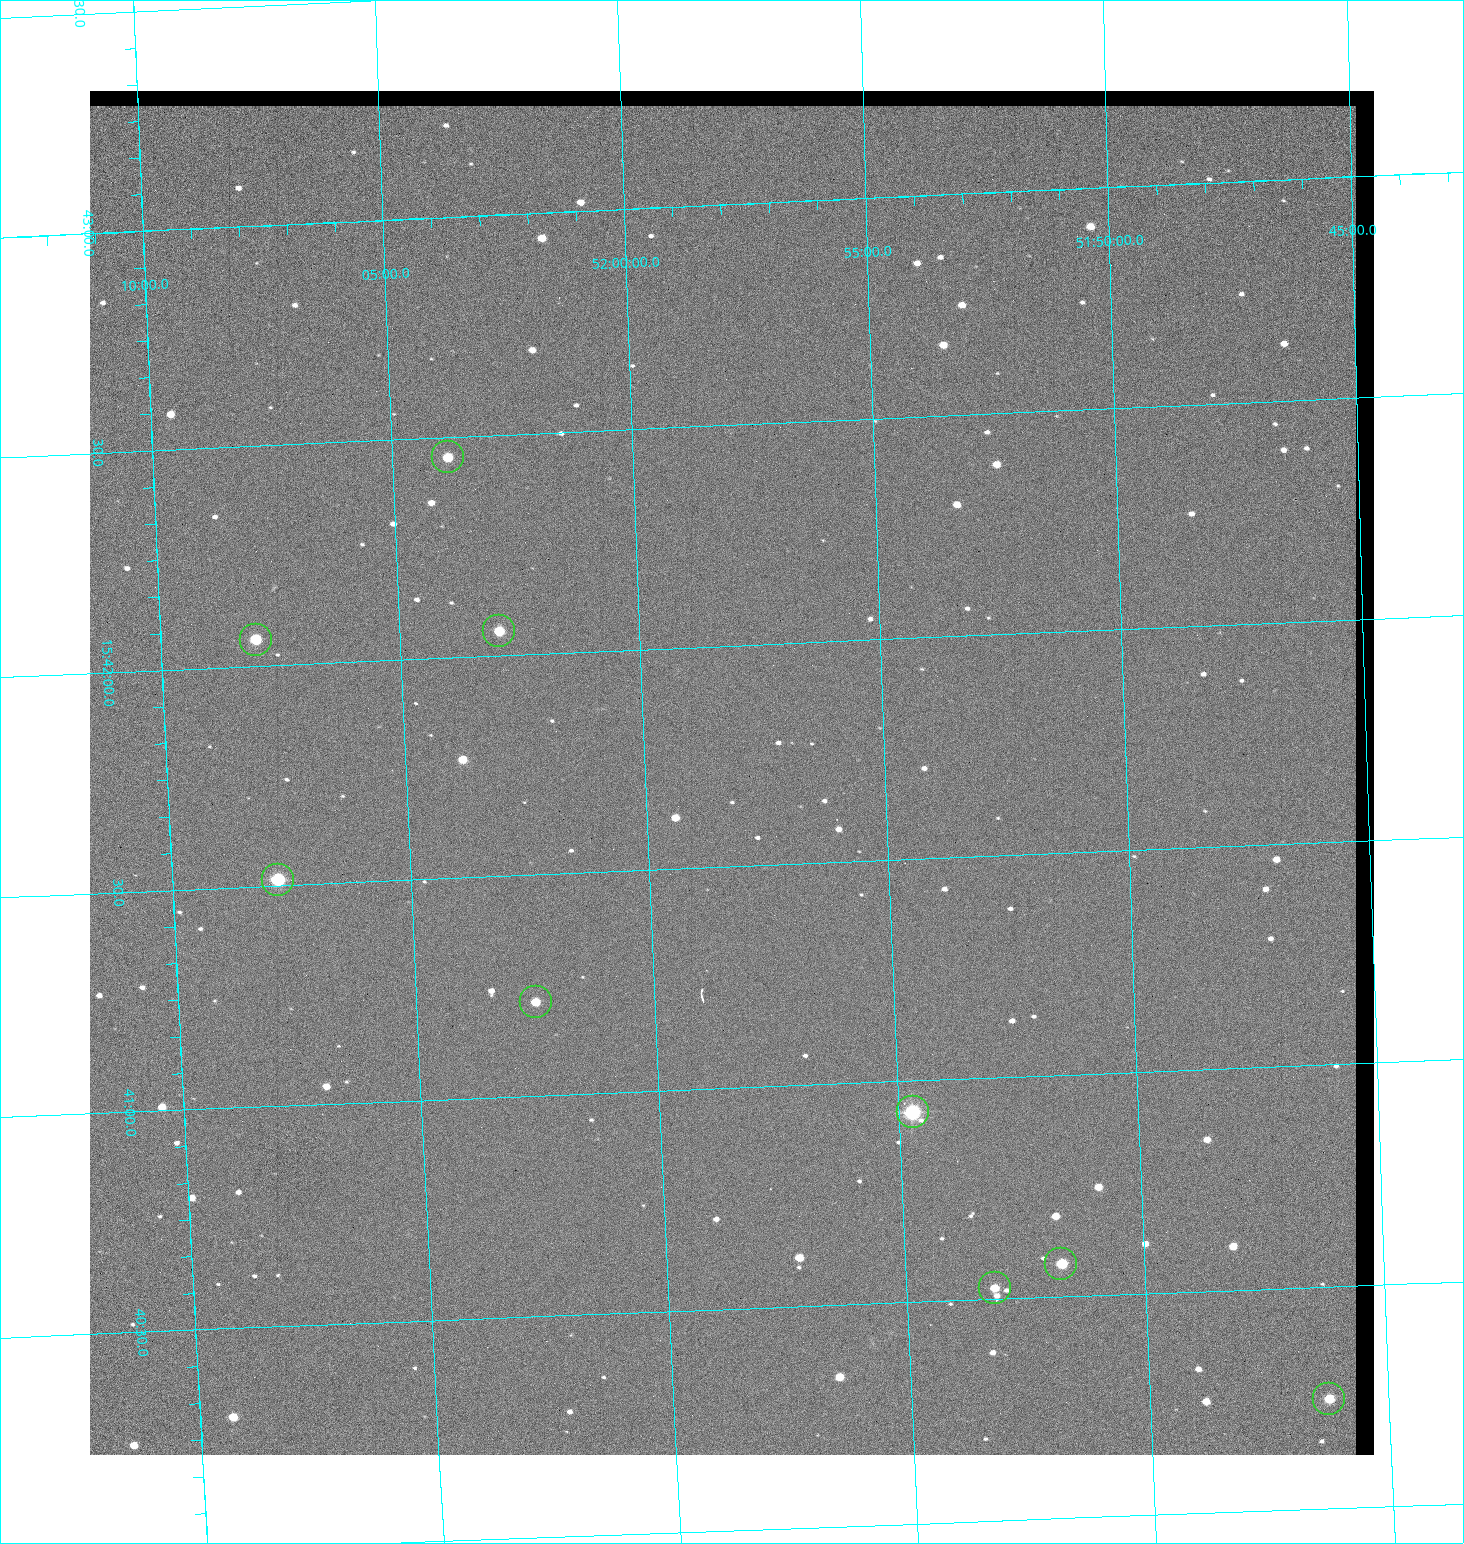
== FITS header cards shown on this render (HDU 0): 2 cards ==
NAXIS1  =                 1284 / length of data axis 1
NAXIS2  =                 1364 / length of data axis 2

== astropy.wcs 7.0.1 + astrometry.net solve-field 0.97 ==
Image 1284 x 1364 px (HDU 0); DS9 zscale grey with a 90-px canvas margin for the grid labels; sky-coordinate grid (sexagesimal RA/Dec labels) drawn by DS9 from the SOLVED WCS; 9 Tycho-2 reference stars matched to detected sources circled (green)
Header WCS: RA---TAN/DEC--TAN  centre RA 15:41:43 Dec +51:58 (235.43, +51.97 deg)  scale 1.26 arcsec/px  FOV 26.9' x 28.5'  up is +92 deg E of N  parity flipped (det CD > 0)
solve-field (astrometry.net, Tycho-2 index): VERIFIED the header's WCS against the Tycho-2 star catalogue (9 matches, 0 conflicts) and refined it, rather than solving blind
Solved WCS: RA---TAN-SIP/DEC--TAN-SIP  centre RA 15:41:43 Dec +51:58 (235.43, +51.97 deg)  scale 1.25 arcsec/px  FOV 26.8' x 28.5'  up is +92 deg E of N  parity flipped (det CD > 0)
The solver's refit moves the header's centre by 0.45 arcsec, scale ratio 0.9967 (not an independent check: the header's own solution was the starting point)
Tycho-2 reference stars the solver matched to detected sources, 9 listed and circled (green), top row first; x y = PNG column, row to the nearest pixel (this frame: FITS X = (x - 90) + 1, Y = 1364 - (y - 91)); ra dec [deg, ICRS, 3 dp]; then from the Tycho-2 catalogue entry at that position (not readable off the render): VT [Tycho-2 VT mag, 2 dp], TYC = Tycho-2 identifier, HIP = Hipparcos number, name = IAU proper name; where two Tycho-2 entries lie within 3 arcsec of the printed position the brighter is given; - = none
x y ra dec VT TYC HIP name
448 457 235.614 +52.064 11.61 3489-1132-1 - -
499 631 235.514 +52.049 11.19 3489-1407-1 - -
256 640 235.515 +52.133 11.12 3489-1380-1 - -
278 880 235.378 +52.130 9.31 3489-1322-1 76850 -
536 1002 235.303 +52.042 11.52 3489-958-1 - -
913 1112 235.232 +51.912 9.59 3489-824-1 - -
1061 1264 235.143 +51.862 10.97 3489-1016-1 - -
995 1288 235.131 +51.886 12.29 3489-908-1 - -
1329 1399 235.062 +51.771 11.53 3489-1453-1 - -